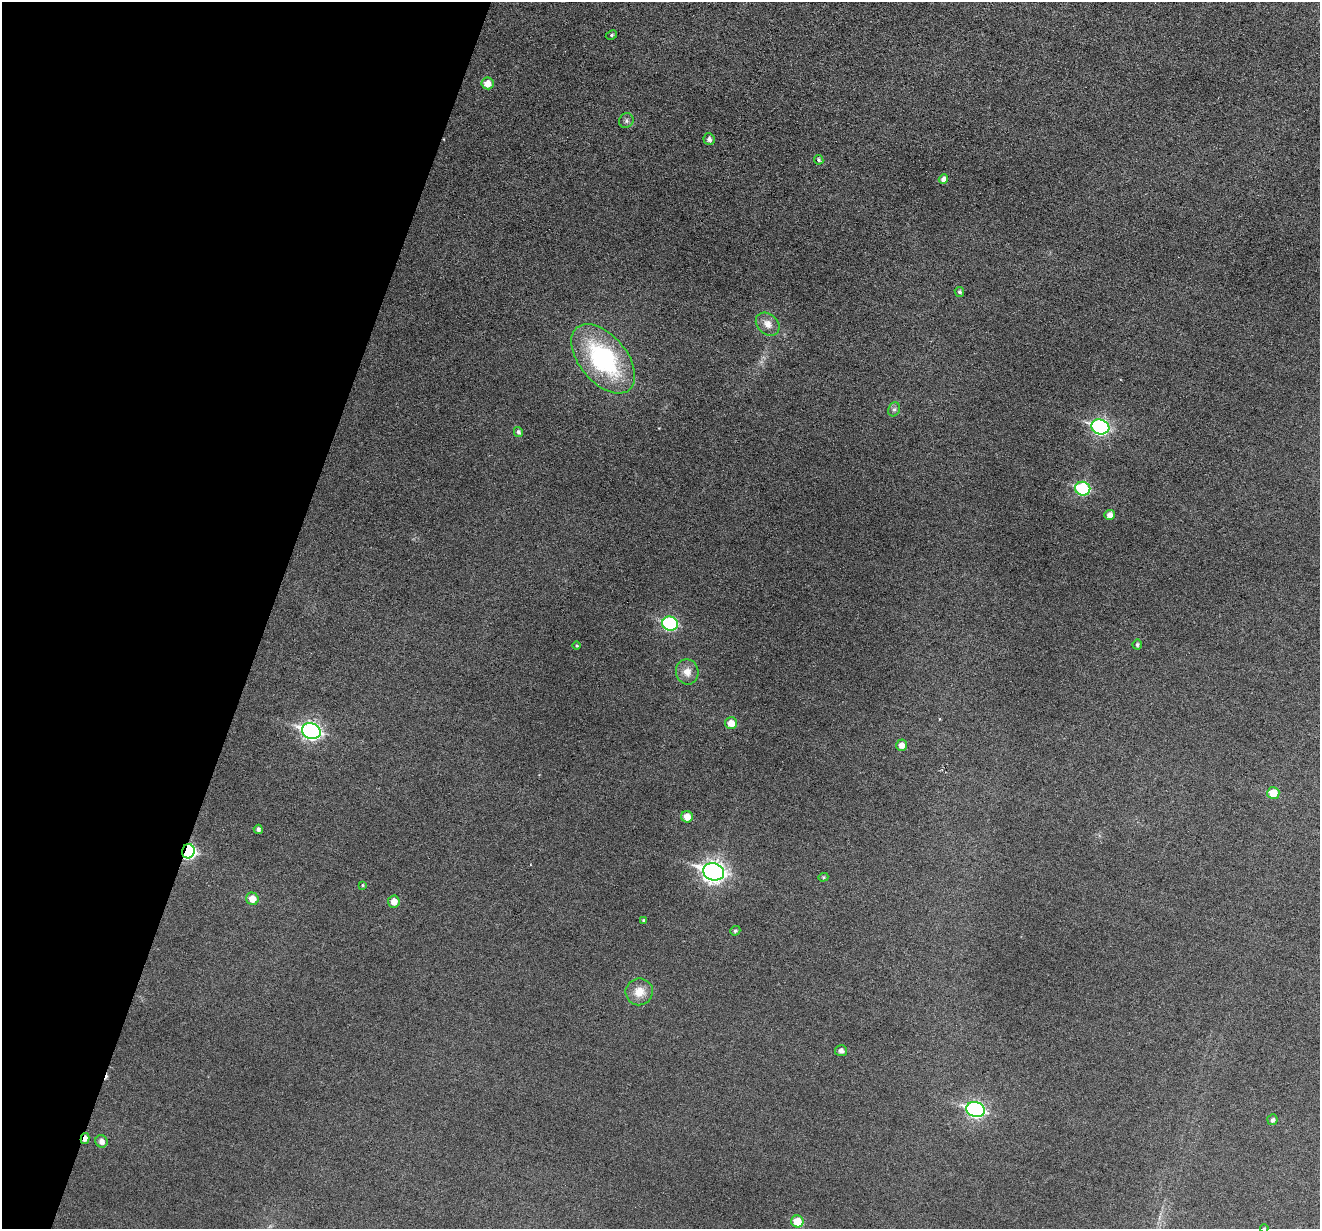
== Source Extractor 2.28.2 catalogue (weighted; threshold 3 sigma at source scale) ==
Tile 9 of 4 x 4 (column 1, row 3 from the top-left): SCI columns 1-1318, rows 1357-2583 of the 5274 x 5294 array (HDU 1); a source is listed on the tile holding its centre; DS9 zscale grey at full resolution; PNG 1322 x 1231 px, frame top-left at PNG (2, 2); each listed source drawn as its Kron ellipse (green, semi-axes under 4 px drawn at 4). Shown black and unused: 20% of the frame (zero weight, under 3 of 6 exposures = <1% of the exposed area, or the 3 px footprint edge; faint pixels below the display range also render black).
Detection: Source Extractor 2.28.2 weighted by HDU 2 'WHT'; one run over the whole footprint, this tile lists its part. Background 0.0483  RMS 0.0059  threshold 0.0241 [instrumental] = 3 sigma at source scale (4.09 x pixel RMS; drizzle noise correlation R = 1.36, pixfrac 0.8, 0.05/0.05 arcsec/px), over >= 5 px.
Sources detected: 41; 1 cosmic-ray / hot-pixel residue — neither listed nor drawn; the other 40 listed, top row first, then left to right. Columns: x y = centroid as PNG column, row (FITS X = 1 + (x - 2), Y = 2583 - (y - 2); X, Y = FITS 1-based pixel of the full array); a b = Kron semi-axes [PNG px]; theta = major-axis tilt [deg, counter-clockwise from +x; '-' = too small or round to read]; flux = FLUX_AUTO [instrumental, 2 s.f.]
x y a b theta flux
611 35 6 4 28 0.94
487 83 6 6 - 5.8
626 121 8 7 - 1.6
709 139 6 5 - 2
819 160 5 4 - 1.1
943 179 5 4 - 2.7
959 292 5 4 - 1.3
768 324 13 10 -41 4.8
603 359 41 23 -50 74
894 409 7 5 66 1.5
1100 427 9 7 -16 110
518 432 5 4 - 1.4
1083 489 7 6 - 46
1110 515 5 5 - 3.4
670 624 8 7 - 59
1137 645 5 5 - 1.1
577 646 4 4 - 0.79
687 672 12 11 - 5.3
731 723 6 6 - 6.3
311 731 9 7 -21 170
901 745 5 5 - 3.7
1273 793 6 6 - 9.5
687 817 6 5 - 5.8
258 829 4 4 - 1.7
188 851 7 6 - 90
714 872 10 8 -17 300
823 877 5 4 - 0.67
363 885 4 3 - 0.62
252 899 6 6 - 6.6
394 901 6 6 - 5.1
643 920 4 3 - 0.47
735 931 5 4 - 1
639 992 14 13 - 7.6
841 1051 6 5 - 2.4
976 1110 9 7 -17 130
1272 1120 5 5 - 1.7
85 1139 6 4 76 3.2
101 1141 6 6 - 3
797 1221 6 6 - 11
1264 1228 4 3 - 0.45
Overlapping masked pixels (flux is a lower limit): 2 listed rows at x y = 188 851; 85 1139
Isophote crosses this tile's border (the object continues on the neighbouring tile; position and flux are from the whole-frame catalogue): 1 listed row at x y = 1264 1228